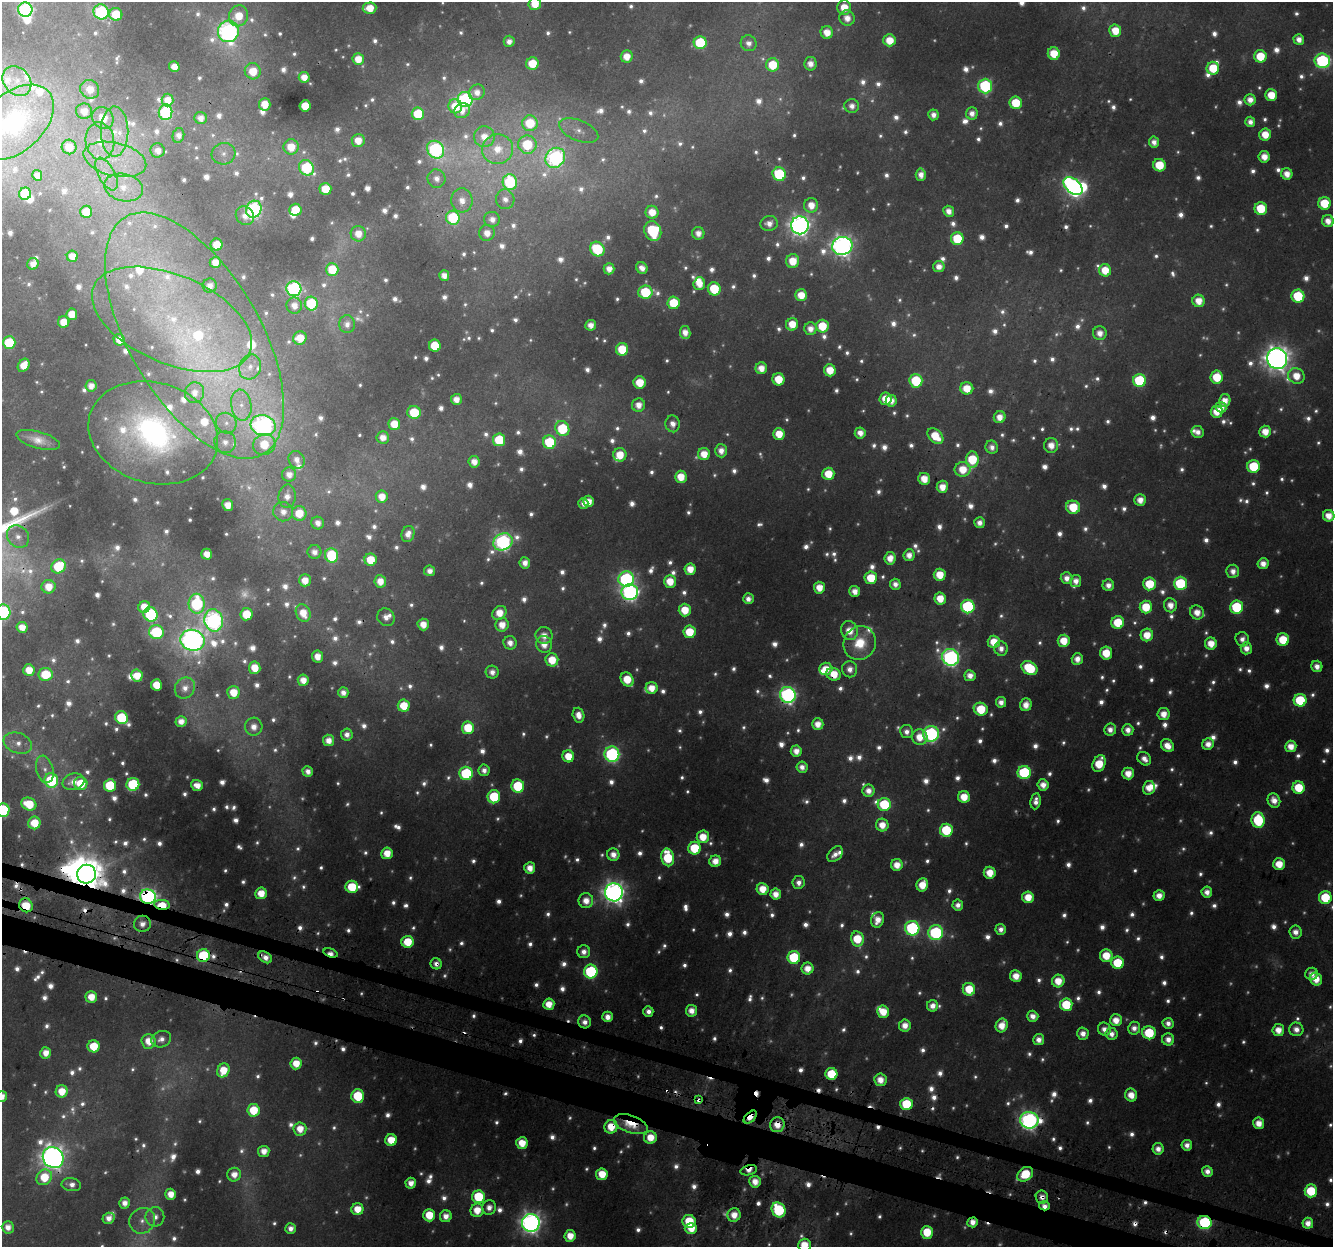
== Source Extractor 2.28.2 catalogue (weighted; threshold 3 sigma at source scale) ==
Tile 6 of 4 x 4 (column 2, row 2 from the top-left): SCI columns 1364-2694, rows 2816-4060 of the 5382 x 5583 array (HDU 1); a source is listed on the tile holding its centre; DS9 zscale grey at full resolution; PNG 1335 x 1249 px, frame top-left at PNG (2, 2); each listed source drawn as its Kron ellipse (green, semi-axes under 4 px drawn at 4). Shown black and unused: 3% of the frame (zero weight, under 3 of 4 exposures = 4% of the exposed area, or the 3 px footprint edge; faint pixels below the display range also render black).
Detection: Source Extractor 2.28.2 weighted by HDU 2 'WHT'; one run over the whole footprint, this tile lists its part. Background 0.0264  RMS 0.0038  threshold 0.017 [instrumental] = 3 sigma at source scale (4.5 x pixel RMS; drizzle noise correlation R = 1.50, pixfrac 1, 0.0396/0.0396 arcsec/px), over >= 5 px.
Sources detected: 1548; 400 too faint to see at this stretch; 5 inside a brighter object's white glare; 16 cosmic-ray / hot-pixel residue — neither listed nor drawn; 44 inside a brighter listed object's ellipse — not listed separately; of the other 1083, all 500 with FLUX_AUTO >= 3.77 (the completeness limit of this list) listed and drawn (583 fainter detections not listed), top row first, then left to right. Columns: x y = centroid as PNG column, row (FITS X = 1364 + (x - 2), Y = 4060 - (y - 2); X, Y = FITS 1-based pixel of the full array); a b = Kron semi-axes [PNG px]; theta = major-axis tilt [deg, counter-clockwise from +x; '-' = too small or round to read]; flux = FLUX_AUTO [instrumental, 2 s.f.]
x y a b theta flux
535 4 6 6 - 10
844 7 7 6 - 11
370 8 7 5 5 9.6
25 10 7 7 - 110
101 12 8 7 - 78
116 14 6 6 - 19
239 16 10 9 - 13
847 18 8 7 - 6
228 31 11 10 - 210
1115 31 6 6 - 11
827 32 6 6 - 8.3
1299 39 5 5 - 4.9
890 40 6 6 - 11
509 41 5 5 - 3.9
700 43 6 6 - 31
749 43 8 7 - 3.8
1054 54 6 6 - 14
627 56 6 6 - 7.4
1260 56 6 6 - 18
358 59 6 5 - 8.7
1322 61 8 7 - 82
532 64 6 6 - 15
810 64 7 6 - 5.1
773 65 6 6 - 18
174 67 5 5 - 6.6
1213 68 6 6 - 17
253 71 8 8 - 11
304 77 5 5 - 6.7
17 81 16 13 -51 6.8
985 86 7 6 - 62
90 89 10 9 - 7.4
477 92 8 7 - 4.7
1271 95 6 6 - 12
168 100 6 6 - 7.2
465 100 7 7 - 120
1250 100 5 5 - 5.3
1016 103 6 6 - 18
265 104 6 5 - 9.8
305 106 5 5 - 14
455 106 7 6 - 12
852 106 7 7 - 4.2
84 111 8 8 - 5.9
462 111 8 7 - 4.9
165 112 8 7 - 56
972 113 6 6 - 4.3
418 114 6 6 - 27
933 115 5 5 - 3.9
103 118 12 10 -50 9.8
201 118 6 6 - 4.2
14 122 46 29 42 73
1250 122 5 5 - 3.9
530 123 8 8 - 18
579 131 21 10 -22 5.4
115 132 25 13 -89 13
178 135 7 5 77 3.9
1265 135 6 5 - 9.9
484 137 10 10 - 7
100 141 19 14 -82 11
358 141 6 6 - 8.4
1154 142 5 5 - 4.1
527 145 9 9 - 24
69 147 7 7 - 7.5
291 147 7 7 - 11
497 149 15 14 - 12
158 150 7 7 - 4.8
435 150 9 8 - 120
224 154 12 10 15 3.9
1264 157 6 5 - 6.9
555 158 10 9 - 150
115 159 32 16 -13 19
1159 165 6 6 - 19
307 168 8 7 - 44
106 174 18 8 -62 5.2
779 174 7 6 - 36
1287 174 6 5 - 6.2
37 175 5 4 - 3.9
921 175 6 5 - 4.6
437 179 9 9 - 4.3
510 182 8 7 - 42
1073 186 11 7 -41 140
124 188 20 13 -14 10
325 189 6 6 - 16
25 194 6 6 - 24
505 199 10 9 - 4.2
462 200 12 10 -85 6.5
1324 203 6 6 - 19
811 205 7 7 - 7.9
254 209 9 7 66 120
1261 209 6 6 - 21
295 210 6 6 - 13
949 211 6 5 - 4.8
86 212 6 6 - 11
652 212 6 6 - 8.8
245 216 10 8 -47 4.7
453 218 7 6 - 32
492 219 8 7 - 4.5
1328 221 6 5 - 5.9
769 223 9 7 8 4.9
800 225 9 9 - 340
653 231 10 8 -69 36
487 233 8 7 - 6.1
698 233 6 6 - 4.8
358 234 8 7 - 7.2
957 239 6 6 - 25
217 245 6 6 - 12
842 246 10 9 - 370
597 249 8 7 - 33
72 256 5 5 - 7
793 261 7 6 - 11
215 262 5 5 - 6.3
33 264 6 5 - 5.6
939 266 6 5 - 4.8
642 268 6 5 - 4.7
332 269 6 6 - 16
609 269 5 5 - 5.3
1105 270 6 6 - 11
444 276 5 5 - 4.8
699 284 6 5 - 7.4
210 285 7 7 - 4.1
294 289 7 7 - 120
714 289 7 6 - 22
645 292 7 6 - 30
801 295 6 6 - 9.9
1298 296 6 6 - 31
1199 301 6 6 - 8.3
311 303 7 6 - 29
673 303 6 6 - 21
294 305 8 7 - 5
72 314 5 5 - 9.5
172 319 85 44 -23 94
64 322 6 5 - 9.3
347 324 9 8 - 3.8
792 324 6 6 - 10
591 325 5 5 - 5.2
822 326 6 6 - 18
810 329 6 6 - 5.1
685 332 6 5 - 5.5
1100 333 7 7 - 5.7
194 336 137 65 -60 240
300 338 7 6 - 9.1
119 340 6 5 - 6.8
9 343 6 6 - 28
435 346 6 6 - 18
622 349 6 6 - 18
1277 359 10 10 - 590
24 365 7 5 57 8.3
250 367 13 10 65 5.1
761 368 6 6 - 6.8
830 370 6 6 - 12
1296 376 8 7 - 9.7
1217 377 6 6 - 18
778 379 6 6 - 13
1139 380 6 6 - 41
916 381 7 6 - 30
640 382 6 6 - 13
91 386 6 5 - 5
967 388 6 6 - 11
195 393 10 9 - 5
456 399 5 5 - 5.6
886 399 6 6 - 12
1225 400 6 5 - 6.4
891 401 6 5 - 5.4
241 405 16 10 -80 6.2
638 405 7 6 - 6.1
1221 407 6 5 - 5.4
414 412 6 6 - 22
1217 412 6 6 - 9.9
1000 417 6 5 - 6.1
226 423 10 10 - 4
394 424 6 6 - 11
673 424 8 7 - 4.7
263 425 12 10 -16 200
562 428 8 6 -56 29
1198 432 6 6 - 4
1265 432 6 6 - 8.4
153 433 66 50 -16 170
860 433 5 5 - 5.2
779 434 6 6 - 11
935 436 9 6 -44 16
383 437 6 6 - 5.6
38 440 22 8 -16 7.2
499 440 6 6 - 26
225 442 11 10 - 4.9
549 442 7 6 - 30
264 444 11 10 - 15
1051 445 7 7 - 6.6
992 447 6 6 - 3.8
721 451 6 6 - 5.1
704 454 6 6 - 9.1
620 455 6 6 - 11
972 459 8 6 85 21
297 460 9 7 -62 4.1
474 462 6 5 - 5.5
1253 466 6 6 - 27
963 469 8 7 - 11
289 474 7 7 - 4.9
828 474 6 6 - 13
681 477 6 6 - 11
924 479 6 6 - 9.2
942 487 6 5 - 7.6
287 496 12 8 84 5.1
382 497 6 6 - 8.2
1140 500 6 5 - 6
589 501 6 5 - 6.4
583 503 5 5 - 3.8
228 505 6 5 - 6.5
1073 507 7 6 - 19
283 512 10 9 - 5.1
299 513 7 7 - 13
1329 516 6 5 - 7.4
318 523 6 6 - 4.5
980 523 5 5 - 4.5
408 534 8 6 71 4.6
18 537 12 10 -47 4.5
503 542 10 8 28 170
314 552 7 7 - 4.4
207 554 5 5 - 7
332 555 7 6 - 37
909 555 6 5 - 5.3
890 558 6 5 - 7
371 560 6 6 - 14
525 563 5 5 - 4.7
1263 564 5 5 - 5.4
58 566 7 6 - 25
690 569 6 5 - 8.9
430 571 5 5 - 4.3
1233 571 6 6 - 4.6
940 575 6 6 - 12
871 578 6 6 - 17
1067 578 6 6 - 4.8
626 579 8 7 - 110
305 580 6 6 - 7.6
380 581 6 6 - 7.8
670 581 6 6 - 11
1076 581 6 5 - 4.9
1180 583 6 6 - 38
895 584 5 5 - 4.1
1150 584 6 6 - 20
1108 585 5 5 - 4.4
48 587 7 6 - 9.2
819 588 6 5 - 8.6
855 591 5 5 - 5.3
630 592 8 8 - 190
940 598 6 6 - 11
748 599 5 5 - 3.9
197 604 10 8 -87 63
1170 605 7 6 - 6.3
144 607 6 5 - 10
968 607 7 6 - 68
1146 607 6 6 - 16
1237 607 6 6 - 38
685 610 6 6 - 13
3 612 7 7 - 73
1197 612 7 7 - 7.3
303 613 9 7 -64 9.4
499 613 8 6 41 9.4
151 614 7 6 - 55
246 614 6 6 - 17
386 617 9 8 - 4.5
214 620 11 9 -76 200
1118 622 6 6 - 19
423 624 6 5 - 7.5
502 625 7 6 - 7.6
22 627 5 5 - 6.6
849 631 9 8 - 9.5
156 632 7 7 - 43
689 632 6 6 - 16
544 635 8 8 - 5.8
1147 635 6 6 - 9.9
1242 639 7 6 - 3.8
193 640 12 10 -15 390
1283 640 6 6 - 18
1064 641 6 6 - 12
994 642 6 6 - 11
510 643 7 6 - 5.1
860 643 17 16 - 18
544 644 8 7 - 6.8
1211 644 6 6 - 9
1246 648 6 5 - 5.4
1001 649 7 7 - 4.3
1106 653 6 6 - 14
318 656 6 5 - 6.6
951 657 8 8 - 190
1077 659 6 5 - 5.6
552 660 6 6 - 13
1317 666 6 5 - 4.8
255 668 6 6 - 10
1029 668 8 6 -34 29
826 669 6 6 - 8.7
850 669 8 7 - 5.2
29 670 6 5 - 9.7
492 672 6 6 - 4.3
46 674 7 6 - 19
834 674 7 6 - 13
137 676 6 5 - 8.7
970 676 5 5 - 5.2
627 679 7 6 - 15
303 680 5 5 - 6.7
156 685 5 5 - 11
185 688 11 9 51 5
652 688 6 6 - 8.4
234 692 6 6 - 11
343 693 5 5 - 4.1
788 695 8 7 - 180
1300 700 6 6 - 30
1001 702 5 5 - 4.5
1026 705 6 5 - 6.3
404 706 6 6 - 13
981 709 7 6 - 22
1164 714 6 6 - 7.4
578 715 7 6 - 6.2
121 718 6 6 - 32
181 721 5 5 - 5.4
818 724 6 5 - 6.7
254 727 9 8 - 5.9
468 728 6 6 - 19
1110 730 6 6 - 4.5
1128 730 6 5 - 4.8
906 732 6 6 - 3.8
347 734 6 5 - 4
931 734 8 8 - 110
920 737 8 7 - 9.6
328 740 5 5 - 5.9
18 743 15 10 -21 5.3
1208 744 6 5 - 5.6
1167 746 7 5 -42 7.6
1291 746 6 5 - 7.4
796 751 5 5 - 5.8
612 754 7 7 - 110
568 756 6 6 - 11
1144 759 7 6 - 4.7
1099 764 8 6 66 16
802 767 5 5 - 4.2
45 769 14 8 -75 4
484 770 6 5 - 3.9
308 771 5 5 - 4
1024 772 6 6 - 53
466 773 6 6 - 46
1128 773 6 6 - 8.4
51 780 7 7 - 45
73 782 11 8 17 5.5
81 783 7 6 - 15
133 784 6 6 - 42
110 785 6 6 - 27
197 785 6 5 - 5.9
1043 785 5 5 - 5.8
518 786 6 6 - 31
1149 788 7 6 - 7.8
1299 788 6 6 - 19
868 791 6 6 - 5.8
494 797 6 6 - 27
964 797 6 6 - 11
1274 800 7 6 - 6.1
1036 801 8 5 82 4.3
29 804 8 6 -23 17
884 804 6 6 - 33
3 810 6 6 - 59
1258 820 8 6 -80 35
34 823 6 6 - 14
882 825 6 6 - 8
946 830 6 6 - 30
703 837 6 6 - 11
694 848 6 6 - 25
387 853 6 5 - 9.7
835 854 9 6 46 4.4
613 855 6 6 - 5.7
668 857 9 6 -79 27
715 861 6 5 - 7.3
1279 864 6 6 - 11
897 865 6 6 - 7.8
530 868 6 5 - 6.9
990 873 6 6 - 10
86 874 9 9 - 1300
799 882 6 6 - 3.8
922 885 7 5 68 11
352 887 6 6 - 21
763 889 6 6 - 10
614 892 9 9 - 400
1207 892 5 5 - 4.8
261 893 6 5 - 9.4
776 894 5 5 - 7
1159 896 5 5 - 6.2
148 897 8 7 - 190
1028 897 6 6 - 11
1325 898 6 6 - 24
586 901 7 7 - 7.5
26 905 7 6 - 14
162 905 8 5 -10 23
958 905 5 5 - 3.9
878 920 8 6 73 7
142 924 8 8 - 4.8
912 928 7 7 - 87
1001 929 5 5 - 3.8
1295 932 6 6 - 4.9
936 933 7 7 - 81
857 939 7 6 - 18
408 942 6 6 - 17
584 952 6 6 - 4.6
331 953 7 4 -17 4.3
203 956 6 6 - 37
1106 956 6 6 - 13
265 957 7 5 -34 4.9
794 957 6 6 - 40
1117 963 6 6 - 25
436 964 5 5 - 3.8
807 969 6 6 - 7.7
591 971 7 6 - 65
1312 974 6 6 - 4.1
1016 976 6 5 - 8.4
1316 979 6 6 - 9.3
1058 981 6 6 - 10
969 989 6 6 - 16
91 997 6 5 - 9.3
549 1004 5 5 - 9
1066 1005 6 6 - 25
932 1006 5 5 - 5.3
648 1011 5 5 - 4.1
691 1011 6 5 - 6.1
883 1012 6 6 - 11
1033 1016 5 5 - 5.2
608 1017 5 5 - 5.2
1116 1020 6 6 - 7.9
584 1022 6 6 - 4.3
1168 1023 5 5 - 4.1
905 1025 6 5 - 6.5
1002 1026 7 6 - 9
1134 1028 6 6 - 4.1
1104 1029 7 6 - 4.5
1296 1029 7 7 - 4.9
1278 1030 6 6 - 7.1
1149 1033 7 6 - 28
1083 1034 6 6 - 4.9
1111 1034 6 6 - 4.1
161 1039 10 8 19 4
1168 1039 6 6 - 5.3
1039 1040 5 5 - 4.7
149 1041 7 7 - 9.4
94 1046 6 6 - 16
46 1053 6 5 - 6.6
296 1063 6 5 - 9.8
223 1070 7 6 - 12
831 1074 6 6 - 24
880 1080 6 6 - 7.4
62 1091 6 6 - 11
1131 1095 6 6 - 7.9
2 1096 5 5 - 5.3
358 1096 6 6 - 30
698 1100 3 3 - 9.8
906 1104 6 6 - 28
253 1110 6 6 - 17
750 1117 8 4 44 13
1029 1120 9 8 - 240
1259 1123 6 5 - 7.5
631 1124 18 8 -19 20
777 1125 7 7 - 9.1
611 1127 7 6 - 12
300 1129 7 6 - 9
650 1138 6 6 - 10
391 1140 6 6 - 14
522 1143 6 5 - 12
1187 1145 5 5 - 4.5
1158 1149 6 5 - 4.9
264 1151 5 5 - 6.3
53 1158 11 10 - 490
749 1170 8 5 15 6
1207 1171 5 5 - 4.5
602 1174 6 6 - 13
1025 1174 9 6 36 21
234 1175 7 6 - 6.4
44 1177 8 7 - 17
755 1182 6 5 - 7.5
411 1183 5 5 - 5.8
71 1185 10 6 -9 4
1311 1191 6 6 - 24
171 1194 5 5 - 7.6
478 1197 6 6 - 32
1042 1197 6 6 - 4
124 1203 5 5 - 4.7
1044 1206 5 4 - 4.1
489 1208 7 7 - 4.8
357 1209 6 6 - 10
477 1210 7 6 - 11
779 1210 8 6 -60 45
429 1215 6 6 - 16
734 1215 7 6 - 7
446 1216 6 6 - 5.8
155 1217 9 9 - 4.3
109 1218 6 5 - 4.8
142 1221 13 12 - 5.1
689 1221 6 6 - 19
973 1222 5 5 - 5.9
1205 1222 7 6 - 68
531 1223 9 9 - 360
1308 1223 5 5 - 5.8
8 1227 6 6 - 5.4
290 1228 5 5 - 4.2
691 1228 6 5 - 9.6
927 1232 6 6 - 17
570 1236 6 5 - 9.1
804 1245 6 6 - 12
Overlapping masked pixels (flux is a lower limit): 29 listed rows (the first 20) at x y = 194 336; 630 592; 834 674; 788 695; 884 804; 86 874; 148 897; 26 905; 162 905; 142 924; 331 953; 203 956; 265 957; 436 964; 608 1017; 584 1022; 698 1100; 750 1117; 1029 1120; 631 1124
Isophote crosses this tile's border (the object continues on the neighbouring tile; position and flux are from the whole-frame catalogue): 8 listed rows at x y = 535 4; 25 10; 14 122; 3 612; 3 810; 2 1096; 531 1223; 804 1245